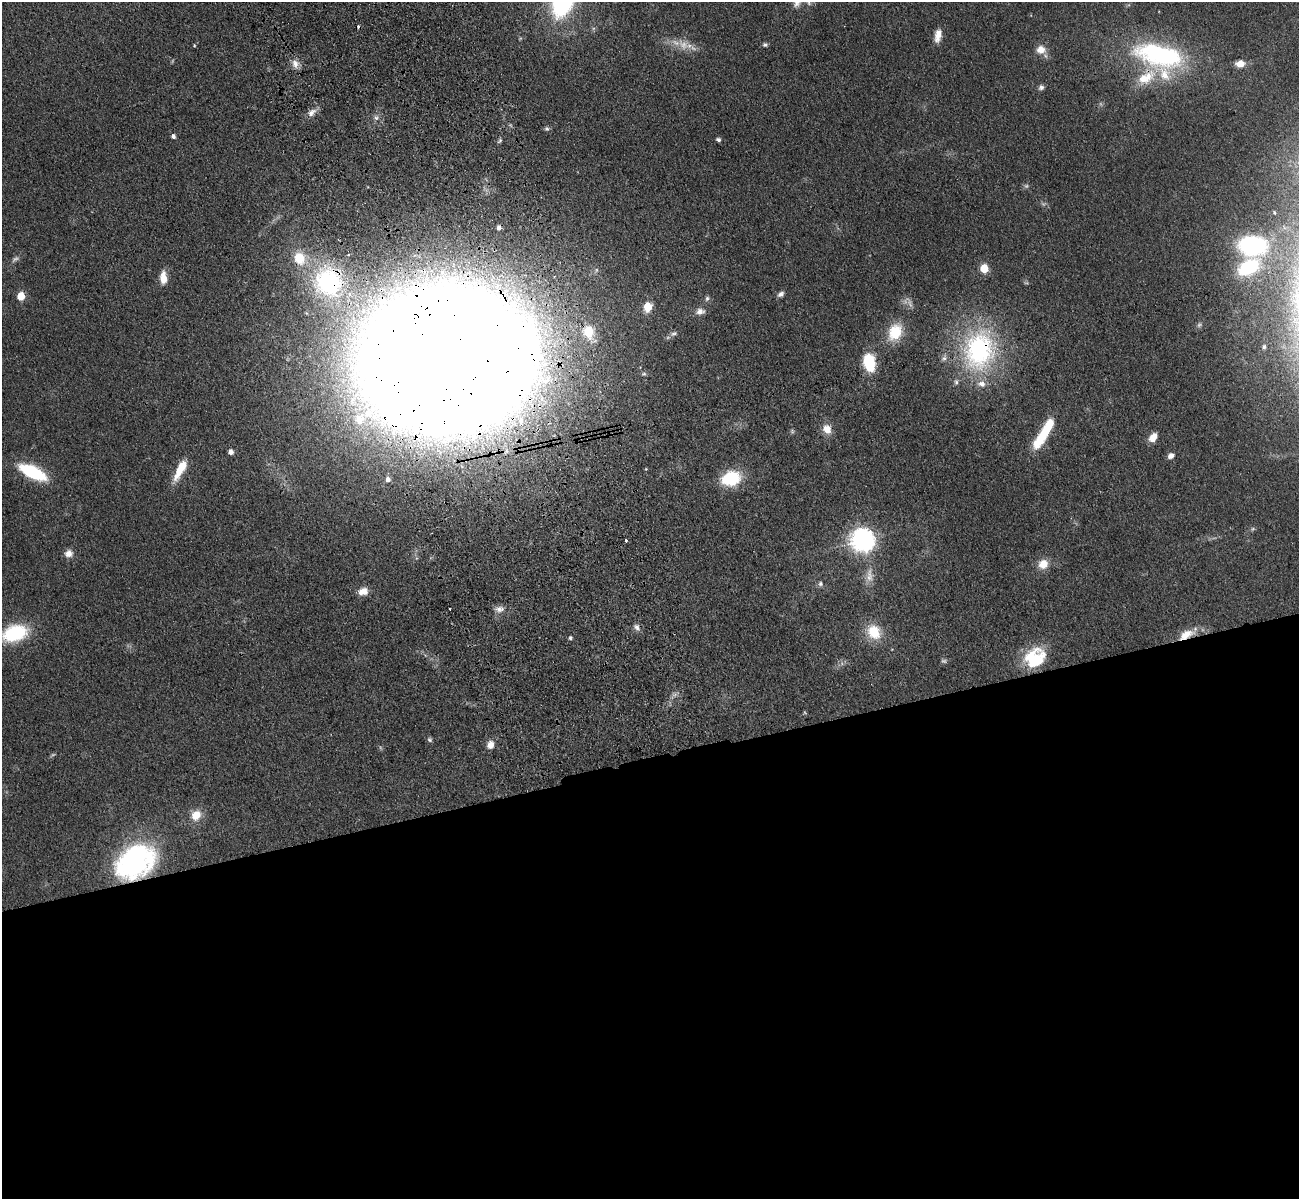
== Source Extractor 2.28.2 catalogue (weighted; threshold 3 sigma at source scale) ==
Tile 15 of 4 x 4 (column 3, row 4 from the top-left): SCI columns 2709-4005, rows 308-1504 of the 5417 x 5283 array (HDU 1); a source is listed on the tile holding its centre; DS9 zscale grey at full resolution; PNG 1301 x 1201 px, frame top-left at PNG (2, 2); no overlay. Shown black and unused: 37% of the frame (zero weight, under 3 of 4 exposures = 6% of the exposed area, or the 3 px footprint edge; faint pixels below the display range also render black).
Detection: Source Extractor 2.28.2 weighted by HDU 2 'WHT'; one run over the whole footprint, this tile lists its part. Background 0.0437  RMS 0.0057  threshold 0.0256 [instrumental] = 3 sigma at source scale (4.5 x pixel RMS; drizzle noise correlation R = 1.50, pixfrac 1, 0.05/0.05 arcsec/px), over >= 5 px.
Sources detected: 77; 6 too faint to see at this stretch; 1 cosmic-ray / hot-pixel residue — not listed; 7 inside a brighter listed object's ellipse — not listed separately; the other 63 listed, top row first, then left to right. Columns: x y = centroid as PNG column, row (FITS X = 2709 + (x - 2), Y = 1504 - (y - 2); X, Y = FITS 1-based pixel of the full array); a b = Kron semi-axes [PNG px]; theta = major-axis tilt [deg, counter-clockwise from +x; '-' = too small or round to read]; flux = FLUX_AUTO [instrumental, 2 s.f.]
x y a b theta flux
809 2 9 6 -90 2.5
938 35 15 7 79 5.6
683 45 20 12 -46 8.1
765 45 6 5 - 1.3
194 46 4 3 - 0.51
1041 50 12 10 -14 6.2
1159 55 71 31 -13 88
295 64 11 9 -76 4.2
1240 64 9 7 5 6.3
1041 87 7 6 - 1.8
311 113 13 8 42 4
376 118 6 6 - 1.7
547 129 7 6 - 1.3
173 136 5 4 - 1.9
718 140 5 4 - 1.6
499 228 4 4 - 2
1253 245 23 16 -3 77
1249 267 21 13 26 44
984 268 6 5 - 18
163 278 14 7 -89 7.2
328 281 48 45 -68 95
781 294 8 6 32 2
21 296 5 5 - 15
707 298 7 6 - 1.4
648 307 9 8 - 9.7
700 311 13 9 7 3.5
588 331 6 5 - 36
895 332 21 15 65 19
674 334 11 7 17 2.2
1264 347 5 5 - 1.1
979 350 56 41 82 88
446 359 111 83 5 5000
869 362 16 11 -77 27
827 429 10 9 - 6.7
792 431 6 4 -48 0.89
1153 437 11 7 50 6.1
1041 438 27 10 54 19
231 452 5 4 - 3.4
1171 456 7 5 27 3.2
180 469 27 8 62 13
646 469 4 4 - 0.48
32 472 22 9 -26 48
731 478 12 9 16 48
388 480 5 4 - 2.2
863 540 9 9 - 340
626 541 3 3 - 1.1
68 554 9 8 - 4.3
1043 564 11 10 - 7.8
869 576 22 10 -88 6.7
820 584 6 6 - 1.7
363 591 12 9 16 5.5
449 609 3 3 - 4.7
499 609 14 9 -1 3.7
637 627 11 7 -49 2.4
874 632 18 14 -54 16
14 633 28 17 18 37
1186 634 22 10 24 9.8
570 638 6 4 -89 0.98
1035 658 26 21 37 28
430 740 7 5 -45 1.2
490 745 10 8 73 4.6
196 815 13 11 54 8.7
135 862 39 28 33 120
Overlapping masked pixels (flux is a lower limit): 6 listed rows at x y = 1159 55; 328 281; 979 350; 446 359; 1186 634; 135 862
Isophote crosses this tile's border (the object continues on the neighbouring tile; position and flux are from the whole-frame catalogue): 3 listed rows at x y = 809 2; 1249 267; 14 633